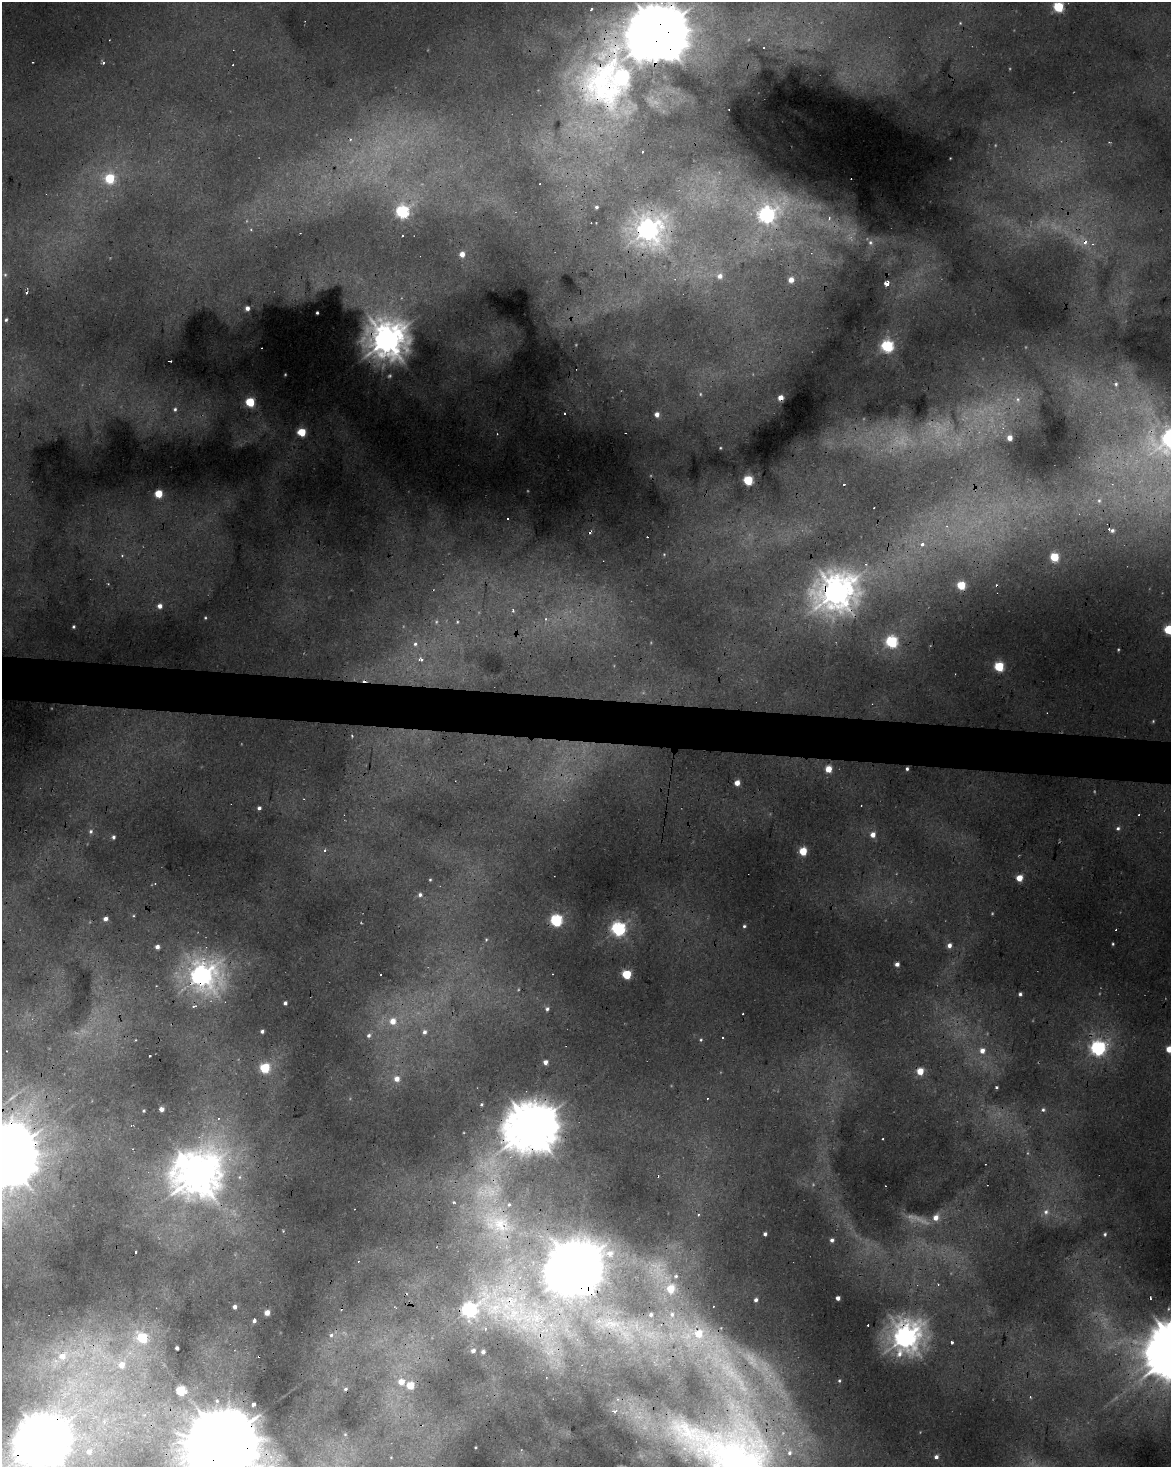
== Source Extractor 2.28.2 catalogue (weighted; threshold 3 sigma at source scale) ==
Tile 6 of 4 x 3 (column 2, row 2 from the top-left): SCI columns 1172-2340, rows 1746-3210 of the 4677 x 4900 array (HDU 1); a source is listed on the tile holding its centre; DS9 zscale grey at full resolution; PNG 1173 x 1469 px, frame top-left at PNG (2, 2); no overlay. Shown black and unused: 3% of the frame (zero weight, under 2 of 3 exposures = <1% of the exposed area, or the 3 px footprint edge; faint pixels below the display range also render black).
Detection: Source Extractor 2.28.2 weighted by HDU 2 'WHT'; one run over the whole footprint, this tile lists its part. Background 0.0229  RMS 0.0065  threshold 0.0291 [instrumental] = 3 sigma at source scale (4.5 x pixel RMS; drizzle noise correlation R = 1.50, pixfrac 1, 0.0396/0.0396 arcsec/px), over >= 5 px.
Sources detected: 278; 60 too faint to see at this stretch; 1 inside a brighter object's white glare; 37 cosmic-ray / hot-pixel residue — not listed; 16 inside a brighter listed object's ellipse — not listed separately; the other 164 listed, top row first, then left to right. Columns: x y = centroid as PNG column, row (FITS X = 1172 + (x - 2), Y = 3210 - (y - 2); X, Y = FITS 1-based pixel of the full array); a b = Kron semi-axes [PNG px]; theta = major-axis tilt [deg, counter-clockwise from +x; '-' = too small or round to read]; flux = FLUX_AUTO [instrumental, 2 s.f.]
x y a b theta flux
1058 7 6 5 - 84
591 9 4 3 - 2.6
960 23 5 5 - 1
658 32 26 22 5 3800
764 48 3 2 - 0.83
103 62 4 3 - 2.1
618 78 59 49 34 500
1109 142 4 3 - 0.83
642 151 3 2 - 1.3
950 158 2 2 - 0.46
110 178 7 7 - 59
596 207 4 4 - 2
402 211 6 6 - 190
767 215 13 9 42 370
828 222 68 29 -7 77
251 229 6 5 - 1.3
648 229 13 12 - 690
1081 241 42 17 -26 39
462 254 4 4 - 9.1
720 276 6 5 - 5
791 280 6 5 - 11
886 284 3 3 - 160
247 308 4 4 - 5.7
317 313 3 3 - 1.5
6 320 3 3 - 1.5
386 340 15 15 - 1400
887 346 6 6 - 170
1116 384 9 7 83 3.5
781 398 4 4 - 11
1017 399 11 8 -79 5.5
250 402 5 5 - 63
175 409 9 8 - 5.3
657 414 5 4 - 6.4
938 430 68 45 11 130
301 432 5 5 - 42
1010 438 4 4 - 9.1
720 448 3 3 - 0.79
748 480 5 5 - 74
844 484 3 3 - 5.6
159 493 5 5 - 32
1099 500 11 9 47 5.4
508 519 3 3 - 2.4
947 526 8 6 -21 3.1
1109 529 3 3 - 5.9
1112 530 5 4 - 2.4
922 544 5 5 - 4.7
122 555 6 5 - 1.5
1054 557 5 5 - 51
866 564 6 6 - 2.1
108 584 4 4 - 0.88
961 585 5 5 - 42
836 592 18 15 36 1300
160 606 5 5 - 6.3
513 611 6 4 -77 1
546 619 5 5 - 1.4
457 622 5 4 - 0.93
73 627 3 3 - 1.4
1169 629 5 5 - 63
892 642 6 6 - 150
415 644 8 7 - 3.6
421 659 5 4 - 4
999 666 5 5 - 74
352 736 5 4 - 1.4
828 769 5 5 - 20
907 769 4 3 - 1.9
737 783 4 4 - 11
304 799 3 3 - 0.54
259 808 4 4 - 2.9
1118 828 6 5 - 2.6
90 831 7 6 - 2.6
873 835 5 5 - 8.1
113 837 4 4 - 2.7
324 850 6 5 - 1.9
803 851 5 5 - 35
1019 878 5 5 - 19
430 880 4 4 - 1.1
155 883 3 3 - 1
420 895 7 6 - 3.4
133 916 5 4 - 1
105 919 5 4 - 5.2
556 920 6 6 - 170
744 926 4 4 - 1.8
618 929 6 6 - 270
486 939 6 5 - 1.4
1113 944 3 3 - 1
949 945 5 5 - 5.2
157 947 4 4 - 4.6
897 964 4 4 - 5.1
627 974 5 5 - 61
202 975 16 14 -12 770
381 975 3 3 - 1.4
1020 994 4 4 - 2.4
285 1003 4 4 - 3.1
193 1006 4 4 - 2.5
547 1009 6 5 - 2.1
393 1021 7 7 - 12
262 1031 4 4 - 2.9
424 1032 5 5 - 3.6
369 1035 7 6 - 3
135 1040 3 2 - 0.6
701 1040 5 5 - 1.5
1098 1048 7 7 - 310
1169 1049 5 4 - 18
982 1051 6 6 - 8
149 1055 3 3 - 2.8
545 1062 4 4 - 5.8
264 1068 6 5 - 79
920 1071 5 5 - 21
397 1079 6 6 - 8.4
996 1087 3 3 - 1.4
481 1105 4 3 - 1.3
161 1109 4 4 - 6.5
1043 1110 6 5 - 2
144 1111 3 3 - 1.1
218 1118 6 6 - 2.4
131 1125 3 2 - 0.46
531 1127 20 18 30 3000
6 1156 25 19 70 6400
183 1160 20 12 40 91
196 1176 23 16 44 2000
240 1177 9 8 - 4.3
1046 1212 12 10 70 7.1
698 1214 5 4 - 1.9
936 1218 8 6 57 8.5
498 1224 69 49 -55 150
283 1231 3 3 - 0.77
765 1234 4 4 - 2.9
1105 1234 5 4 - 1.6
832 1240 4 4 - 3.4
135 1251 3 3 - 1.8
574 1268 24 21 38 3000
658 1269 53 34 -53 60
938 1284 4 3 - 0.66
838 1298 4 4 - 5
756 1300 6 5 - 3.5
235 1307 4 4 - 4.6
482 1310 134 46 -9 600
267 1313 4 4 - 11
651 1315 4 3 - 2.5
254 1320 4 3 - 5.1
868 1325 3 2 - 1.4
698 1334 47 25 -16 74
331 1335 7 7 - 3.2
906 1337 13 13 - 930
142 1338 7 6 - 57
951 1342 3 3 - 3.2
177 1348 4 3 - 3.6
55 1362 67 44 -4 130
839 1381 4 4 - 1.3
401 1382 6 5 - 13
410 1385 5 5 - 27
180 1391 5 5 - 63
1030 1397 3 3 - 0.99
253 1404 4 4 - 4.7
615 1411 4 3 - 4.7
104 1421 11 6 73 3.6
345 1434 6 5 - 1.2
43 1440 19 17 42 2800
223 1441 27 21 88 11000
475 1447 3 2 - 0.7
89 1452 7 7 - 5.5
790 1453 6 4 75 1.9
391 1457 3 2 - 0.59
936 1457 4 4 - 2.7
Overlapping masked pixels (flux is a lower limit): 22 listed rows (the first 20) at x y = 658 32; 618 78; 828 222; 648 229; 1081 241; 386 340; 781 398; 938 430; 836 592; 202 975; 1098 1048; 920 1071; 531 1127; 6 1156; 196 1176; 498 1224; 574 1268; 482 1310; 698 1334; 906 1337
Isophote crosses this tile's border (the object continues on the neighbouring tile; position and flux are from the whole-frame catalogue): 7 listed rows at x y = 1058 7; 658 32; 1169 629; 1169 1049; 6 1156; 43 1440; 223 1441